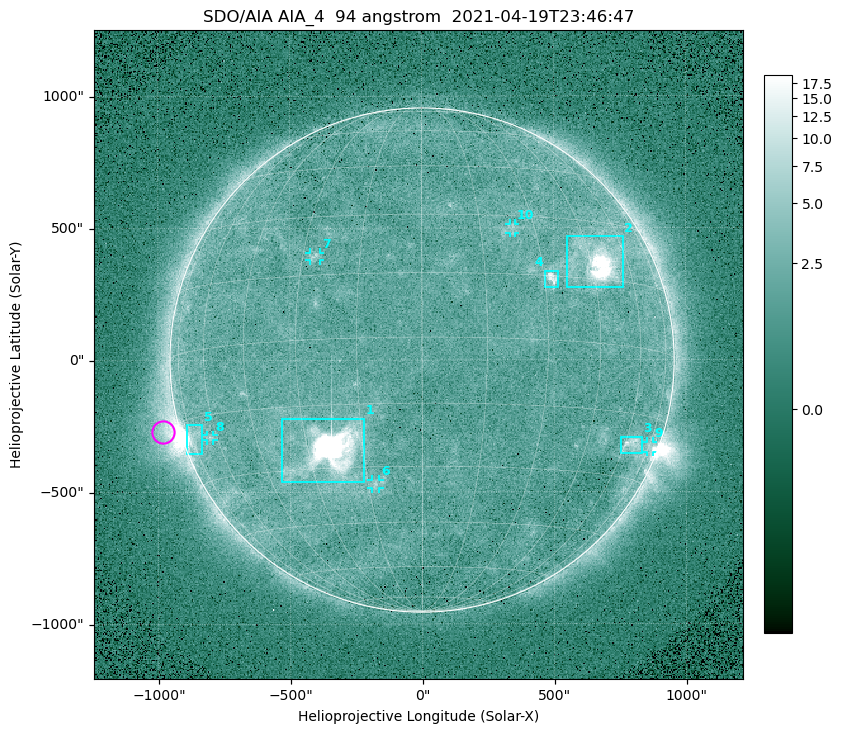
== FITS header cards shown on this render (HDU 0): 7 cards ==
TELESCOP= 'SDO/AIA '
INSTRUME= 'AIA_4   '
WAVELNTH=                   94
WAVEUNIT= 'angstrom'
DATE-OBS= '2021-04-19T23:46:47.13'
CTYPE1  = 'HPLN-TAN'
CTYPE2  = 'HPLT-TAN'

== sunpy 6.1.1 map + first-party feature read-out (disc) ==
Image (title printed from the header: SDO/AIA AIA_4  94 angstrom  2021-04-19T23:46:47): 512 x 512 px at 4.8 arcsec/px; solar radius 955 arcsec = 199 px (full disc in frame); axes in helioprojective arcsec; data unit not stated in the header (colour bar unlabelled)
Orientation: roll -0.138 deg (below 1 deg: not rotated)
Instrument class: DISC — disc imager (sunpy class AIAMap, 94 A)
Bright regions (active regions / flare kernels): reference = the median radial profile (limb darkening/brightening removed); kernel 5 px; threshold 5 sigma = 2.56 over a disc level ~1.81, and >= 1.15x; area >= 9 px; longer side >= 5 px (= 24 arcsec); searched inside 0.97 R_sun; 10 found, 10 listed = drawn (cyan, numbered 1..; 5 of them under ~33 arcsec drawn as corner ticks so the feature stays visible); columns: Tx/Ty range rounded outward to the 10 arcsec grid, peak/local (2 s.f.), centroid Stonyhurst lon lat
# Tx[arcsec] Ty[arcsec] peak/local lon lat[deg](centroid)
1 -540..-220 -460..-220 2213 -24 -26
2 550..760 270..470 39 +48 +19
3 750..830 -360..-290 4.4 +64 -22
4 460..520 270..340 6.7 +32 +14
5 -900..-830 -360..-240 6 -73 -19
6 -190..-160 -490..-450 3.1 -13 -34
7 -430..-380 380..410 3.1 -27 +20
8 -820..-790 -300..-280 2.7 -63 -20
9 850..880 -350..-310 2.9 +75 -21
10 330..360 480..520 2.7 +24 +27
Off-limb structures (1.02-1.3 R_sun): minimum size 50 px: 5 found; the strongest spans PA ~90..115 deg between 1.02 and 1.22 R_sun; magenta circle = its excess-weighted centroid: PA ~105 deg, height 1.07 R_sun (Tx ~-980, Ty ~-270 arcsec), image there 4.6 x the reference